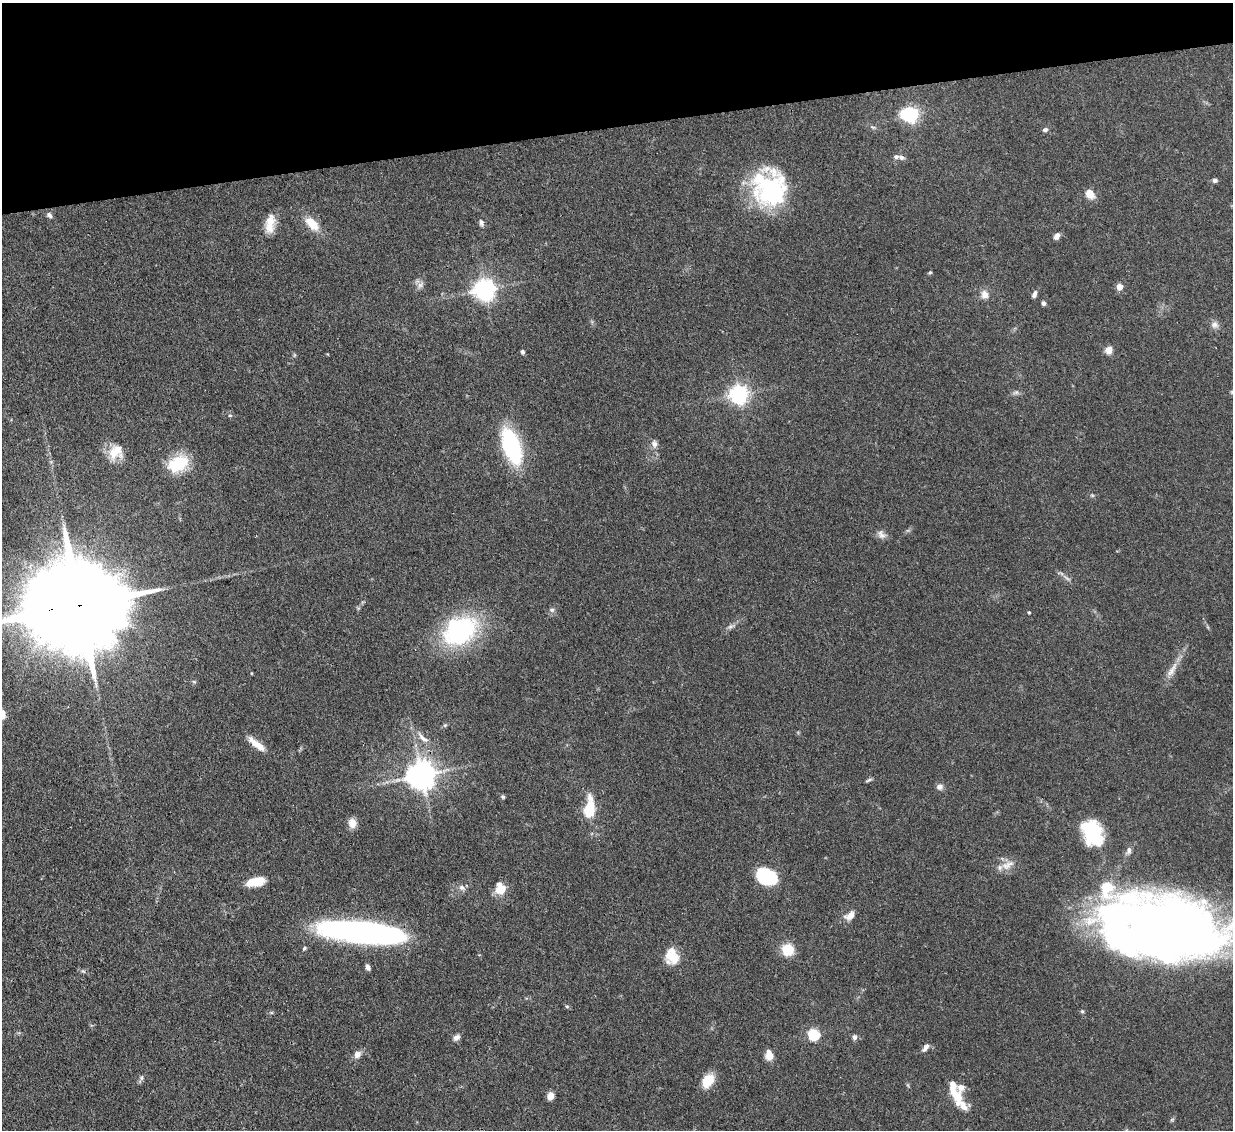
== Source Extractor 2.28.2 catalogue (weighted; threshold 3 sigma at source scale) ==
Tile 3 of 4 x 4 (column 3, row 1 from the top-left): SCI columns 2544-3774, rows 3599-4726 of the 5083 x 5061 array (HDU 1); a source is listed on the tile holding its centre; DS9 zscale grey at full resolution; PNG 1235 x 1132 px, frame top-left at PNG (2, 3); no overlay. Shown black and unused: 11% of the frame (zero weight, under 3 of 4 exposures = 9% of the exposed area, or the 3 px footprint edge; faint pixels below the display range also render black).
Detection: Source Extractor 2.28.2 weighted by HDU 2 'WHT'; one run over the whole footprint, this tile lists its part. Background 0.124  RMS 0.0049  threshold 0.0222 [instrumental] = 3 sigma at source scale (4.5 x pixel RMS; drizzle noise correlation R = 1.50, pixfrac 1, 0.05/0.05 arcsec/px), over >= 5 px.
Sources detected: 87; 1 too faint to see at this stretch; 4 inside a brighter object's white glare — not listed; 6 inside a brighter listed object's ellipse — not listed separately; the other 76 listed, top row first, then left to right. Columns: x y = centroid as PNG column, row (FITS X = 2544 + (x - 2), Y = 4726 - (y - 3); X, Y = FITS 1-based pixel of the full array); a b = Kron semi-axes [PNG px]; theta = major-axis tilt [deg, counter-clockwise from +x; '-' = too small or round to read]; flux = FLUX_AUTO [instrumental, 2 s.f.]
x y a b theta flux
903 113 7 5 74 11
911 114 6 6 - 140
873 127 6 4 -18 0.74
1045 130 7 6 - 1.4
901 157 8 6 -27 1.5
1215 180 6 5 - 1.2
771 192 40 34 85 62
1090 194 12 9 -58 5
50 215 9 6 -41 1.6
481 223 9 6 -75 1.5
270 224 24 11 82 7.3
312 224 21 11 -45 9
1057 236 8 6 52 2.4
930 272 5 4 - 0.57
420 285 11 7 46 2.1
1119 286 5 4 - 8.1
485 289 7 7 - 340
984 294 11 9 -85 3.5
1034 294 9 5 67 1.6
1043 303 6 5 - 1.2
1215 325 10 9 - 2.5
1109 350 5 5 - 12
522 352 6 5 - 0.9
294 355 6 4 71 0.61
1016 392 9 5 28 1.3
739 394 7 6 - 240
230 415 6 3 0 0.57
654 444 12 8 -85 2.5
512 446 29 13 -71 62
115 452 20 17 60 9.3
178 464 25 17 30 20
1092 495 6 4 -43 0.64
882 534 13 8 -48 2.6
80 605 48 20 8 17000
552 610 8 6 -12 1.2
1029 612 4 3 - 0.55
730 627 9 5 43 1.5
460 631 30 20 36 80
1172 670 27 8 58 5.6
251 673 4 3 - 0.36
2 714 11 7 -79 3.6
445 725 6 4 44 0.78
423 738 22 7 -42 4.7
257 744 25 7 -39 6.5
421 775 8 8 - 760
868 780 10 3 24 0.91
940 787 8 8 - 2.1
503 797 6 5 - 0.76
589 811 10 7 88 21
352 823 11 9 -82 4.3
1092 833 27 19 -65 31
1129 851 11 6 71 2
1007 865 21 10 28 5.3
767 877 20 14 -24 30
255 882 19 9 11 12
462 887 10 7 -32 2
500 889 13 12 - 7.6
850 916 14 9 33 4
1168 928 110 59 -11 510
362 932 75 17 -6 170
304 948 6 4 46 0.73
788 950 11 11 - 12
671 956 21 14 -40 10
368 967 6 4 -70 1.6
567 1006 6 5 - 0.72
1082 1011 5 4 - 0.69
814 1034 6 5 - 51
456 1037 9 7 36 2
855 1037 6 6 - 1.5
925 1047 12 5 56 1.9
357 1054 10 8 48 2.8
769 1055 6 5 - 18
142 1078 7 5 -86 1
708 1081 15 11 52 9.9
955 1092 37 11 -70 12
550 1096 7 6 - 4
Overlapping masked pixels (flux is a lower limit): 3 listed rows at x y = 80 605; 1168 928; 362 932
Isophote crosses this tile's border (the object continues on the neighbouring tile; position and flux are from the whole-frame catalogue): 3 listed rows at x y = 80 605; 2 714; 1168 928